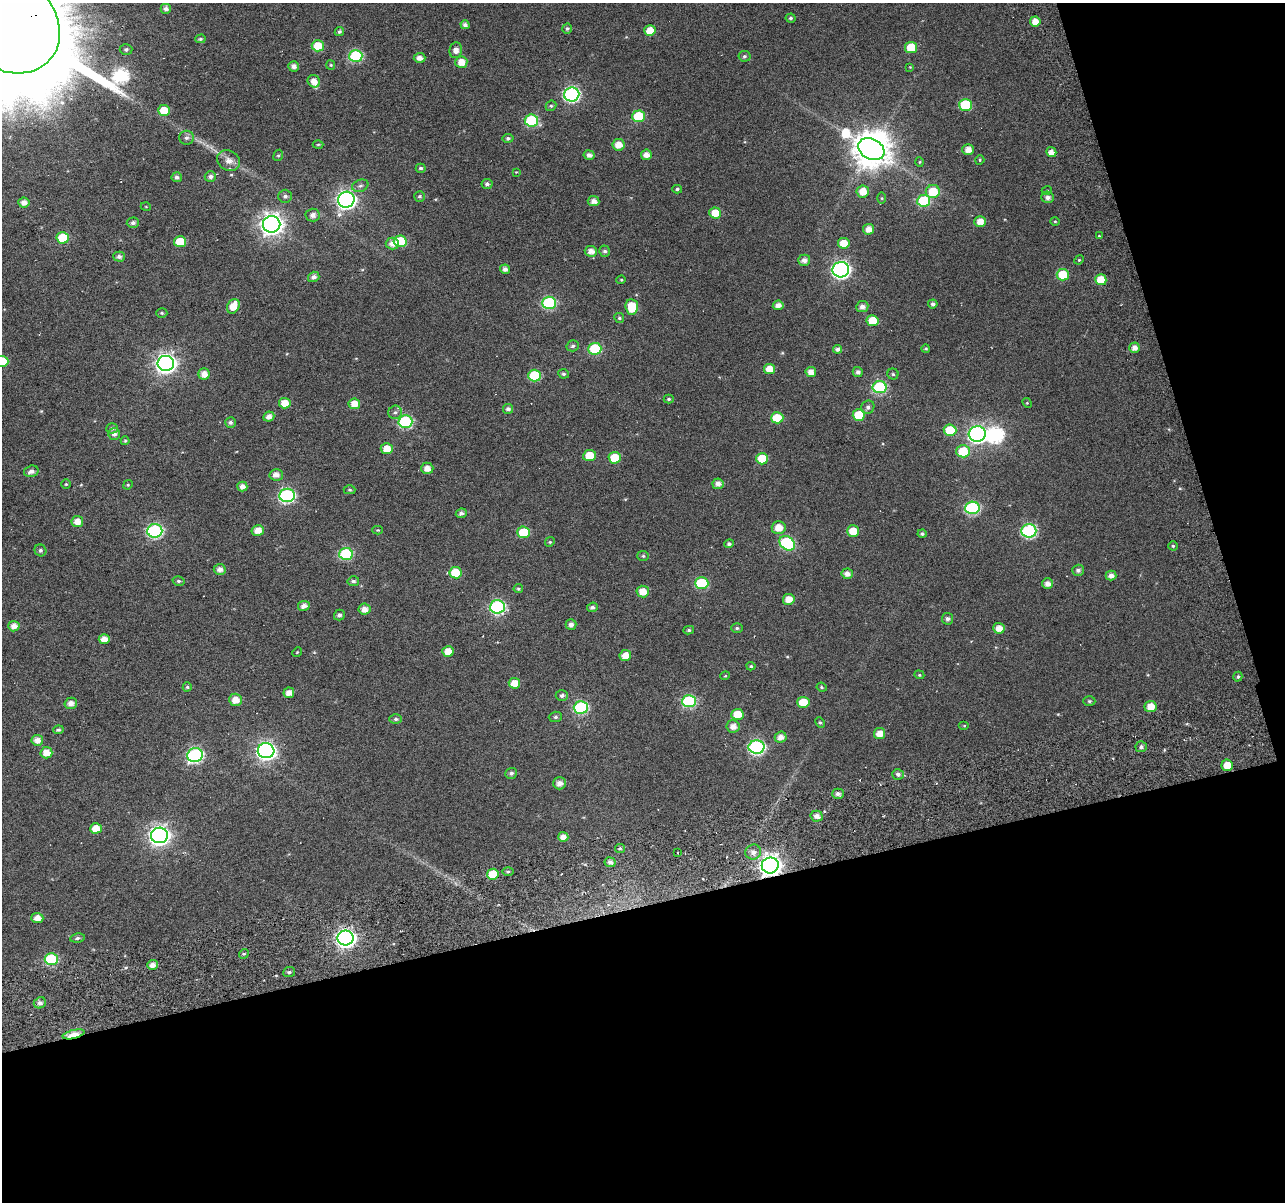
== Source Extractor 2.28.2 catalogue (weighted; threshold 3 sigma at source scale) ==
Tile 4 of 2 x 2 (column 2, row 2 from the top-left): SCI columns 1388-2670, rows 178-1377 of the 2787 x 2720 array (HDU 1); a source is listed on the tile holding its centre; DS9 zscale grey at full resolution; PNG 1287 x 1204 px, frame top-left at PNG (2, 3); each listed source drawn as its Kron ellipse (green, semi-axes under 4 px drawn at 4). Shown black and unused: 30% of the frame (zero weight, under 5 of 10 exposures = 14% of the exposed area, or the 3 px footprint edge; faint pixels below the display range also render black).
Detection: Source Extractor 2.28.2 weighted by HDU 2 'WHT'; one run over the whole footprint, this tile lists its part. Background 0.0438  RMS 0.026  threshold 0.106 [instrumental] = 3 sigma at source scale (4.09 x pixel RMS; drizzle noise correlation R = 1.36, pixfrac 0.8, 0.0396/0.0396 arcsec/px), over >= 5 px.
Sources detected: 242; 2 inside a brighter object's white glare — neither listed nor drawn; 1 inside a brighter listed object's ellipse — not listed separately; the other 239 listed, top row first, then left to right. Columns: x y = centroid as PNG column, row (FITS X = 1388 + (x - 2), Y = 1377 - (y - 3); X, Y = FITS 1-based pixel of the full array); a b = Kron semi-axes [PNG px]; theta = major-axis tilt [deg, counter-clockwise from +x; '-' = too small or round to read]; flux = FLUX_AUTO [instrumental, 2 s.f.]
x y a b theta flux
166 9 5 5 - 9.1
791 18 5 4 - 4.7
1035 21 5 5 - 22
7 22 57 46 -41 89000
465 25 4 4 - 8.3
567 28 5 5 - 4.3
650 30 5 5 - 31
339 31 5 4 - 4.8
200 39 5 4 - 3.5
318 46 6 5 - 46
911 47 6 6 - 65
126 50 6 5 - 5.1
456 50 8 6 81 14
356 56 6 6 - 200
744 56 6 5 - 4.5
420 58 6 5 - 14
461 62 6 5 - 26
331 65 5 4 - 2.7
294 66 5 5 - 12
910 67 4 4 - 1.8
314 81 6 6 - 19
572 94 8 7 - 490
965 105 6 6 - 120
551 106 5 5 - 3.7
164 110 6 5 - 46
638 116 6 6 - 110
531 121 7 6 - 180
186 138 7 7 - 7.8
508 138 5 4 - 4.8
318 144 5 3 - 2.4
618 145 6 5 - 25
871 149 14 10 -29 5600
968 149 6 5 - 19
1051 152 5 5 - 14
278 155 6 4 66 3.6
589 155 5 5 - 11
646 155 5 5 - 16
980 160 5 4 - 2.8
228 161 12 9 -31 19
920 162 5 3 - 2.3
421 168 5 4 - 4.9
516 172 4 3 - 1.6
177 177 5 5 - 7.3
210 177 5 5 - 7.5
487 184 5 5 - 6.4
360 186 8 6 19 6.4
677 189 5 4 - 4.1
1047 190 5 3 - 2
863 191 6 6 - 31
933 192 7 6 - 59
285 196 7 6 - 6.7
419 196 5 5 - 4.6
1048 197 6 5 - 10
882 198 5 4 - 2.5
346 200 8 8 - 970
593 201 6 5 - 13
924 201 6 6 - 140
24 203 5 5 - 14
146 207 5 3 - 1.8
715 213 6 5 - 37
313 215 7 6 - 12
1055 221 4 4 - 2.4
980 222 6 5 - 20
133 223 6 5 - 6.5
272 224 9 8 - 1600
869 229 5 5 - 17
1099 236 3 2 - 2
63 238 6 5 - 89
400 241 6 6 - 87
180 242 6 5 - 51
392 243 7 6 - 18
844 243 6 5 - 34
591 251 6 5 - 15
605 251 5 5 - 5.6
119 257 6 5 - 7.5
804 260 6 5 - 11
1079 260 5 4 - 2.6
505 269 5 4 - 10
841 270 8 7 - 730
1063 275 6 5 - 66
314 277 6 5 - 9.3
621 280 4 4 - 2.2
1101 280 6 5 - 37
549 303 7 6 - 250
933 304 4 4 - 6.9
778 305 5 4 - 15
233 306 7 6 - 33
632 307 8 6 -85 65
862 307 6 5 - 11
162 313 5 4 - 3.3
619 318 5 5 - 3.5
873 321 6 5 - 53
573 346 6 5 - 5.8
1134 348 5 5 - 14
595 349 6 6 - 130
838 349 4 4 - 7.5
926 349 4 3 - 3.2
2 361 6 5 - 72
166 363 8 7 - 1200
769 369 5 5 - 28
811 372 5 5 - 18
858 372 5 5 - 7.6
204 374 5 5 - 20
563 374 5 5 - 4.4
893 374 5 5 - 3.8
535 375 6 6 - 120
880 387 7 6 - 230
669 399 5 4 - 3.3
285 403 6 5 - 27
1027 403 5 4 - 2.7
354 404 6 5 - 27
868 407 7 6 - 7.5
508 409 5 5 - 8.2
395 412 7 6 - 7.1
859 415 6 5 - 66
269 417 5 5 - 13
777 418 6 5 - 59
405 421 7 6 - 240
230 422 5 5 - 5.7
112 428 6 5 - 5.8
950 430 6 5 - 71
114 434 6 5 - 8.7
977 434 8 7 - 740
125 441 4 4 - 2.6
387 449 6 5 - 26
963 451 7 6 - 78
590 455 6 5 - 43
615 458 6 6 - 62
762 459 6 5 - 61
427 468 6 5 - 18
31 471 7 5 15 10
276 475 6 6 - 14
66 484 5 5 - 2.7
718 484 5 5 - 13
128 485 5 4 - 2.8
242 487 5 5 - 14
350 490 6 4 -1 3.7
287 495 7 6 - 390
972 508 7 6 - 270
461 513 5 4 - 7.2
77 521 6 5 - 22
779 528 7 6 - 28
258 530 6 5 - 21
378 530 5 4 - 2.3
155 531 7 7 - 400
853 531 6 5 - 34
1029 531 7 7 - 310
523 532 6 6 - 88
922 534 4 4 - 4.6
550 542 5 4 - 3
787 543 8 6 -39 220
729 544 4 4 - 5.5
1173 546 4 4 - 3.4
40 550 6 5 - 4.8
346 554 7 6 - 190
643 556 6 5 - 3.9
220 569 6 5 - 11
1078 570 6 5 - 6.8
455 573 6 5 - 58
847 574 6 5 - 13
1111 575 5 5 - 12
179 581 6 4 -15 4.3
353 581 6 5 - 5.7
702 583 6 6 - 150
1047 584 5 5 - 14
518 589 5 4 - 3.8
643 591 6 6 - 27
789 599 6 5 - 25
304 606 6 5 - 12
497 607 7 6 - 350
592 607 5 4 - 7.2
364 609 6 5 - 16
339 615 5 5 - 7.4
948 619 6 5 - 7
571 624 5 5 - 11
14 626 5 5 - 16
737 628 6 5 - 4.1
999 628 5 5 - 20
689 630 5 4 - 4
104 639 5 5 - 20
448 651 5 5 - 28
297 652 5 4 - 2.5
625 655 6 5 - 25
751 666 4 4 - 3.6
919 675 5 4 - 3.1
725 676 5 3 - 2
1238 677 5 4 - 4.4
514 683 6 5 - 28
187 687 4 4 - 3.2
822 687 5 4 - 2.8
289 693 5 5 - 18
562 695 6 5 - 6.7
235 700 6 6 - 23
689 701 7 6 - 240
1089 701 6 5 - 3.9
803 702 6 5 - 45
71 703 6 5 - 14
1150 706 6 5 - 27
581 707 7 6 - 250
737 714 6 5 - 36
555 717 7 5 1 4.7
396 719 6 4 -1 4.8
820 722 5 4 - 4
733 726 6 6 - 16
964 726 5 3 - 2.3
58 730 5 4 - 4.3
880 734 6 5 - 24
781 737 6 5 - 15
37 740 6 5 - 18
757 747 8 7 - 420
1141 747 5 5 - 6.2
266 751 8 7 - 800
46 753 6 6 - 24
195 755 8 7 - 420
1227 765 6 5 - 30
511 773 6 5 - 5.7
898 774 6 5 - 6.8
559 783 6 6 - 14
838 794 6 5 - 8.3
817 816 6 5 - 14
96 828 6 5 - 32
159 835 8 8 - 1200
563 837 5 5 - 16
620 848 5 4 - 3.5
753 852 8 7 - 12
678 853 2 2 - 2.4
610 862 5 5 - 10
770 865 8 8 - 1600
508 872 5 3 - 3.5
493 874 6 5 - 63
37 918 6 5 - 18
77 938 7 4 7 5.9
346 938 8 7 - 930
244 954 5 4 - 3.7
51 959 6 6 - 190
153 965 5 5 - 14
289 972 6 5 - 5.2
40 1003 6 5 - 9.4
74 1034 11 4 13 72
Overlapping masked pixels (flux is a lower limit): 2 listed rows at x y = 770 865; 74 1034
Isophote crosses this tile's border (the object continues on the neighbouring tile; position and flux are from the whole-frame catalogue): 2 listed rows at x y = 7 22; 2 361